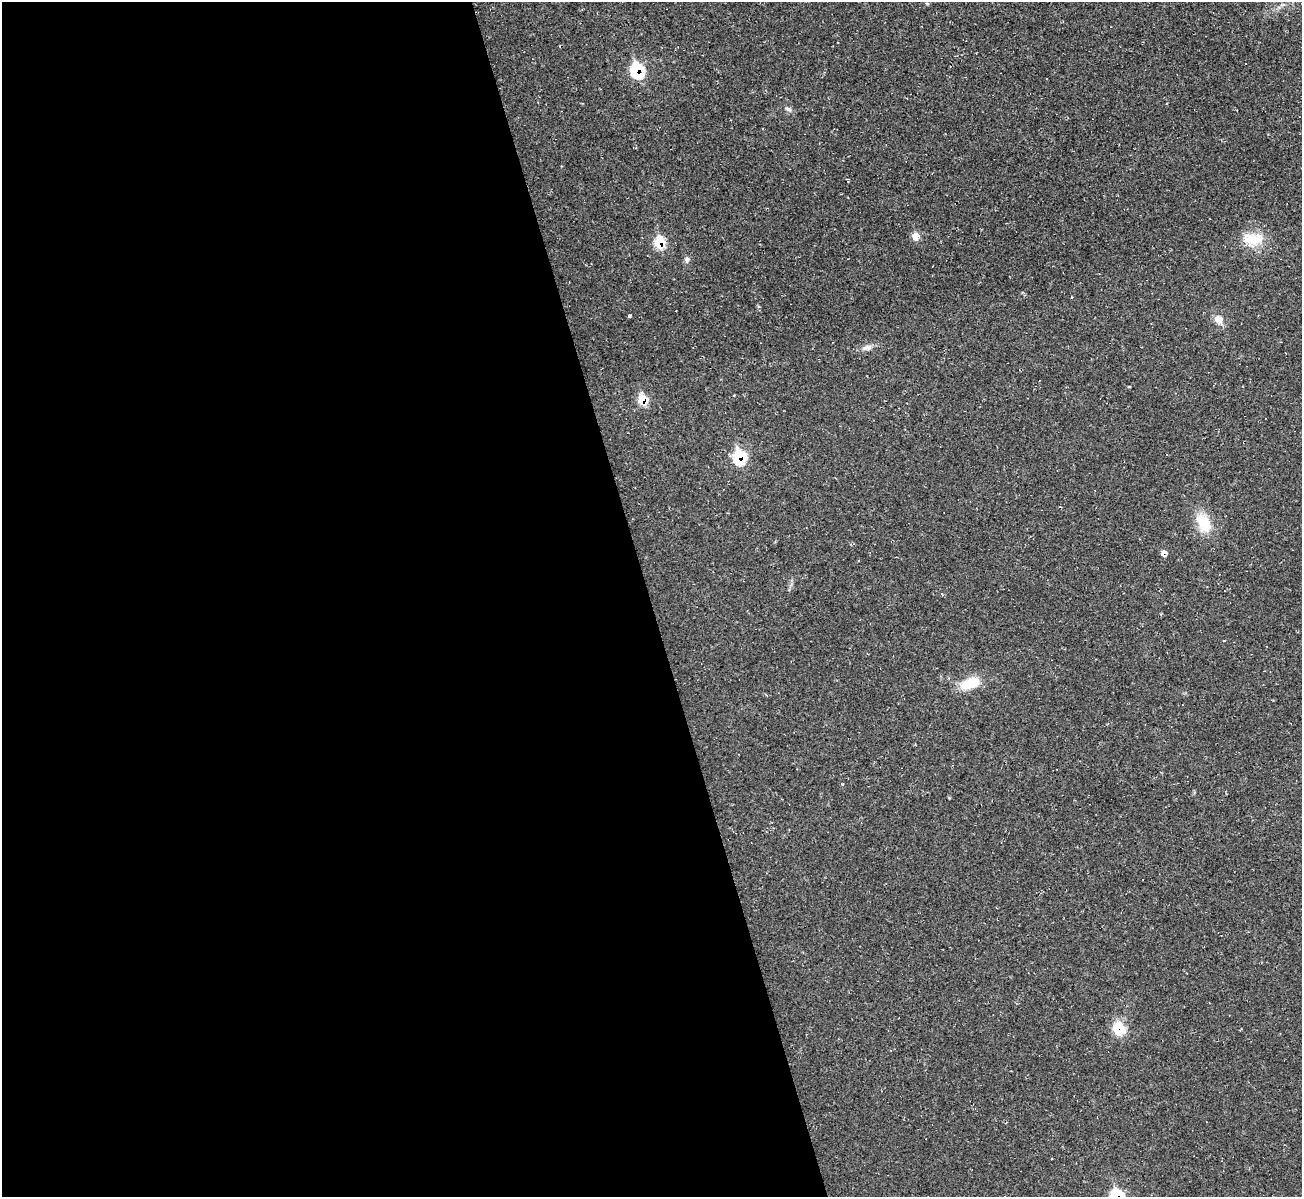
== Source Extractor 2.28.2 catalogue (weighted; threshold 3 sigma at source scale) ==
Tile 9 of 4 x 4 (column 1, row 3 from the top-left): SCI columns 1-1300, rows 1337-2531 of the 5202 x 5184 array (HDU 1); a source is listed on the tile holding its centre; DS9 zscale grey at full resolution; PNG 1304 x 1199 px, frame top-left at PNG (2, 2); no overlay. Shown black and unused: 50% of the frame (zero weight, under 2 of 3 exposures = <1% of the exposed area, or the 3 px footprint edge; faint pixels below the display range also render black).
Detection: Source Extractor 2.28.2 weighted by HDU 2 'WHT'; one run over the whole footprint, this tile lists its part. Background 0.0513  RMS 0.0069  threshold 0.031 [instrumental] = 3 sigma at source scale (4.5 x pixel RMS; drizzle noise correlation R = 1.50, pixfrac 1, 0.05/0.05 arcsec/px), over >= 5 px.
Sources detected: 17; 1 cosmic-ray / hot-pixel residue — not listed; the other 16 listed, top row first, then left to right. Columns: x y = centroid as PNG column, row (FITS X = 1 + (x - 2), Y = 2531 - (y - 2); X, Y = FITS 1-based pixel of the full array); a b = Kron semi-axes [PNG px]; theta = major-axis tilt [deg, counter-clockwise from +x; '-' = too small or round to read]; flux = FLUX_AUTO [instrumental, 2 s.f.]
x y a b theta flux
927 3 6 4 -19 0.8
637 70 10 8 -78 43
907 99 4 2 - 0.48
788 109 10 6 -33 2.2
915 236 8 7 - 6.7
1253 239 29 17 3 18
659 243 9 7 73 22
687 259 7 7 - 2
1219 319 12 10 -35 5.6
867 347 15 6 20 3.6
643 400 8 8 - 16
739 457 10 8 -80 38
1204 523 27 16 -67 17
970 683 26 13 22 16
1119 1029 14 12 -47 17
1116 1196 8 7 - 41
Overlapping masked pixels (flux is a lower limit): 6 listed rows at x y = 637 70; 659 243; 643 400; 739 457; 1119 1029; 1116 1196
Isophote crosses this tile's border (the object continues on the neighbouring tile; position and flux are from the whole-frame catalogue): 1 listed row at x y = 1116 1196
Unlisted compact peaks at least as high as the median listed source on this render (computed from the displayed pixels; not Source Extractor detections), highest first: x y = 629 316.